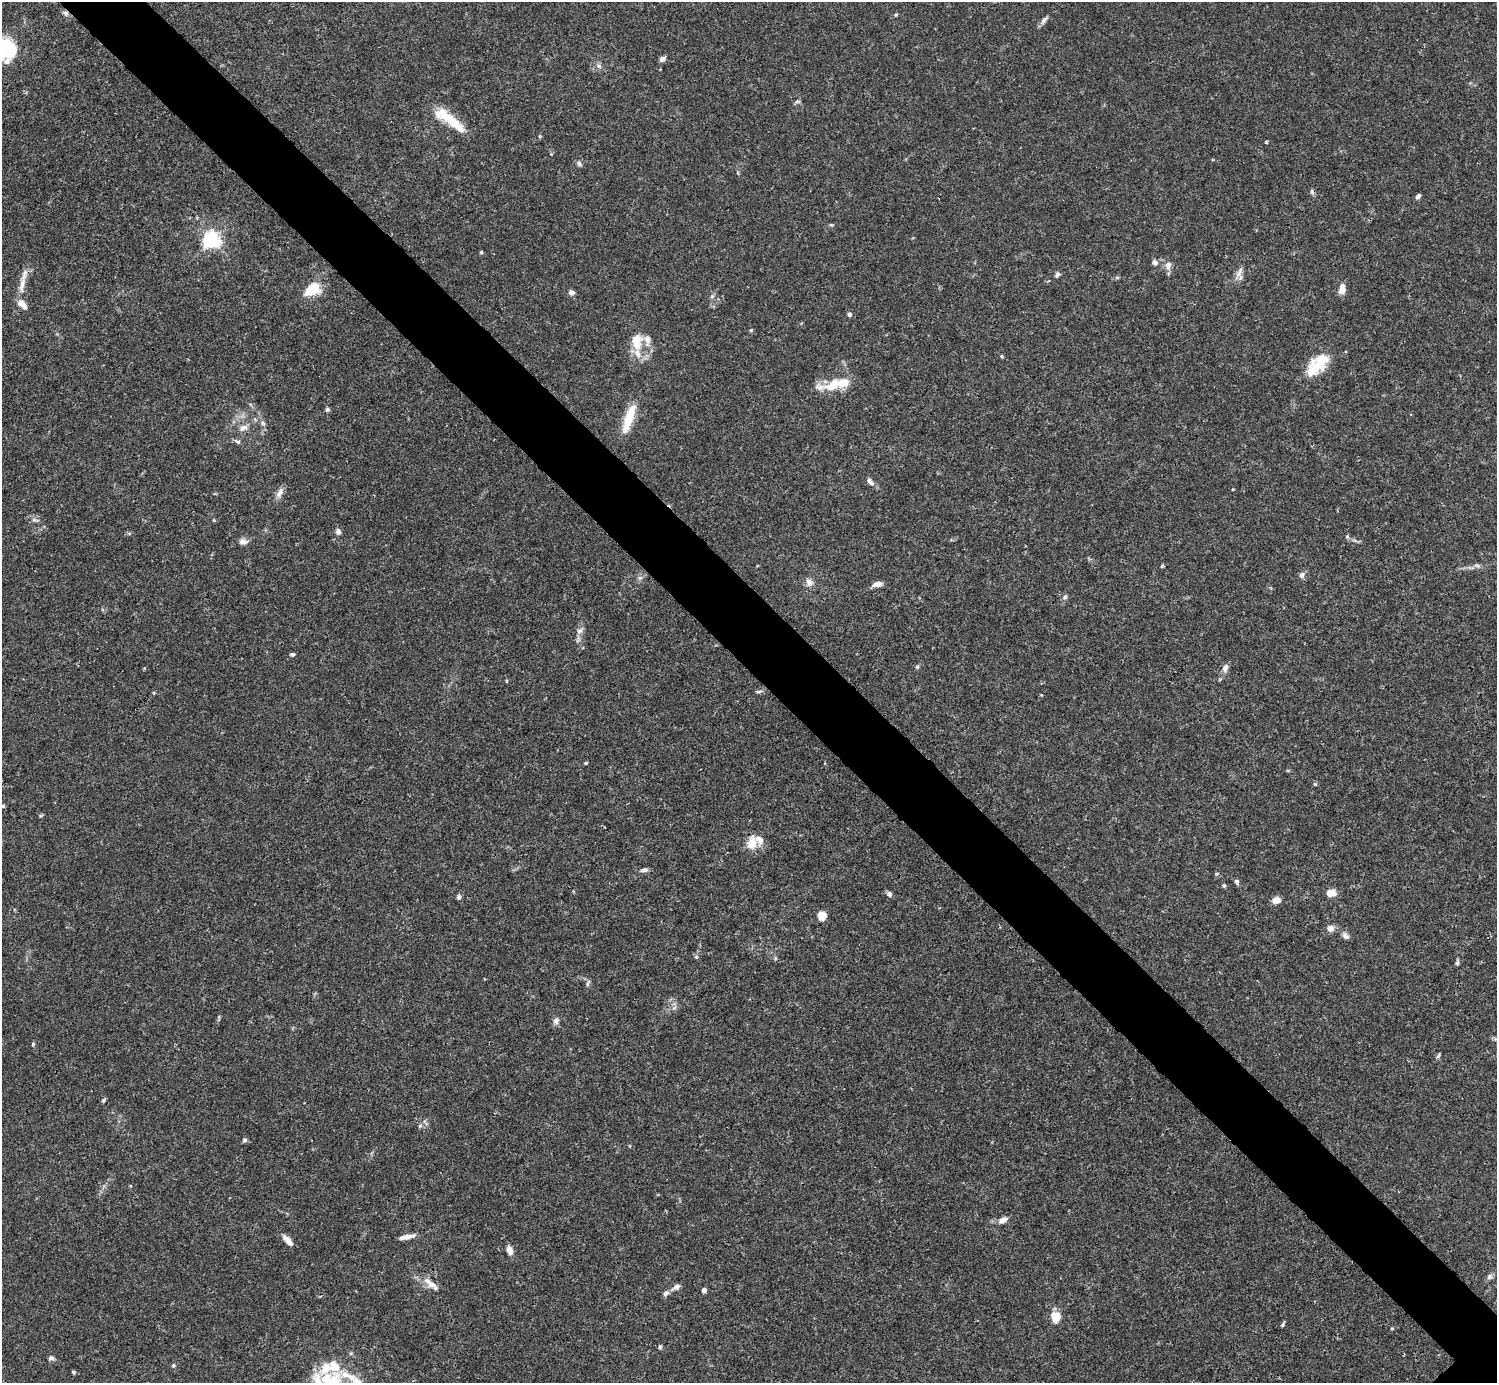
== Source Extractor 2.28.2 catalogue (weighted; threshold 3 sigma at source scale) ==
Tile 11 of 4 x 4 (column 3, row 3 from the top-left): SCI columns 2991-4485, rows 1539-2919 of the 5982 x 5981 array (HDU 1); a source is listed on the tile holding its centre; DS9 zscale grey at full resolution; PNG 1499 x 1385 px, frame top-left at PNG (2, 2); no overlay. Shown black and unused: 6% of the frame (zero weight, under 3 of 4 exposures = <1% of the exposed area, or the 3 px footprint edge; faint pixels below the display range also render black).
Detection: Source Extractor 2.28.2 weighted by HDU 2 'WHT'; one run over the whole footprint, this tile lists its part. Background 0.0164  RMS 0.0022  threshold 0.00989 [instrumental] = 3 sigma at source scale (4.5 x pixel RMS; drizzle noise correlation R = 1.50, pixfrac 1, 0.05/0.05 arcsec/px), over >= 5 px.
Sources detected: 109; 2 inside a brighter object's white glare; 1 cosmic-ray / hot-pixel residue — not listed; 12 inside a brighter listed object's ellipse — not listed separately; the other 94 listed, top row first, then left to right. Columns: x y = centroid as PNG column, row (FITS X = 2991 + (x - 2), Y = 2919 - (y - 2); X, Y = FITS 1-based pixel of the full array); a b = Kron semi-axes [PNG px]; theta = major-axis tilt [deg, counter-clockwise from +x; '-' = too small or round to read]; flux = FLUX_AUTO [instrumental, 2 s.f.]
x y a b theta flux
66 13 7 6 - 0.61
896 15 6 4 3 0.25
1044 20 11 5 51 0.76
6 49 12 10 -68 28
663 59 6 5 - 0.96
599 66 7 6 - 0.64
797 101 7 5 2 0.41
455 124 36 10 -44 6.1
540 136 5 4 - 0.26
1266 142 3 3 - 0.36
579 164 8 6 -56 0.55
1418 196 6 4 45 0.62
831 225 6 4 17 0.26
211 240 6 6 - 85
481 252 4 4 - 0.26
1155 262 6 5 - 0.99
1168 265 10 8 77 1.2
1057 274 6 4 61 0.66
1241 277 7 5 -88 0.64
22 285 25 7 78 2.4
311 288 23 12 11 3.6
1342 289 12 7 82 1.8
571 292 6 6 - 0.89
712 296 6 4 19 0.33
849 314 5 5 - 0.46
751 330 5 4 - 0.28
637 341 22 14 87 4.9
1002 356 5 3 - 0.22
1316 366 29 17 38 6.3
844 383 26 13 10 3.9
327 409 5 5 - 0.46
629 419 37 9 71 5.9
262 423 7 4 -89 0.47
243 428 12 8 23 1.3
237 441 10 5 -30 0.52
870 482 12 6 -49 0.92
279 493 16 7 63 1.2
35 520 10 5 -6 0.61
338 532 8 6 -77 0.67
1347 537 6 4 -1 0.28
243 542 10 7 6 1.2
1477 565 7 4 -19 0.43
1162 566 4 4 - 0.26
1302 575 8 7 - 0.7
640 578 7 4 19 0.41
809 582 11 8 -71 1.2
878 584 11 6 13 1.2
1065 597 6 5 - 0.43
580 631 10 5 33 0.68
292 654 5 4 - 0.49
917 667 5 5 - 0.34
1225 667 9 7 57 0.99
506 681 5 3 - 0.2
758 691 7 3 9 0.37
586 763 4 4 - 0.22
1315 784 4 4 - 0.25
3 806 5 4 - 0.33
752 844 13 9 84 3.5
644 870 10 5 9 0.77
1216 874 6 3 70 0.25
1237 882 7 5 -69 0.47
1224 885 5 4 - 0.31
1331 893 9 6 3 2.5
889 894 6 5 - 0.63
459 897 7 5 89 0.5
1276 900 8 6 11 1.9
822 916 8 7 - 2.8
1330 928 8 7 - 1.2
1345 936 9 7 -40 0.82
696 957 6 5 - 0.34
1457 963 6 4 46 0.4
588 984 8 4 81 0.45
556 1021 9 8 - 0.81
33 1044 5 4 - 0.27
1439 1055 7 4 70 0.35
103 1100 6 5 - 0.31
420 1126 6 5 - 0.41
245 1140 7 5 2 0.41
1003 1220 10 7 33 1.2
408 1237 17 6 10 1.4
288 1241 13 5 -47 1.9
509 1250 10 6 -71 1.6
1489 1277 8 7 - 0.62
428 1281 15 7 -40 1.7
676 1287 12 6 34 1
704 1290 5 4 - 0.85
666 1293 9 6 32 0.68
1055 1317 14 11 -73 2.5
1283 1324 5 4 - 0.34
660 1347 5 4 - 0.46
51 1358 7 6 - 0.53
173 1365 6 4 66 0.31
73 1372 5 4 - 0.33
330 1381 52 31 0 17
Overlapping masked pixels (flux is a lower limit): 1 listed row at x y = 66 13
Isophote crosses this tile's border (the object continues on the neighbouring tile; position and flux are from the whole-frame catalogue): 2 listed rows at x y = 6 49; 330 1381